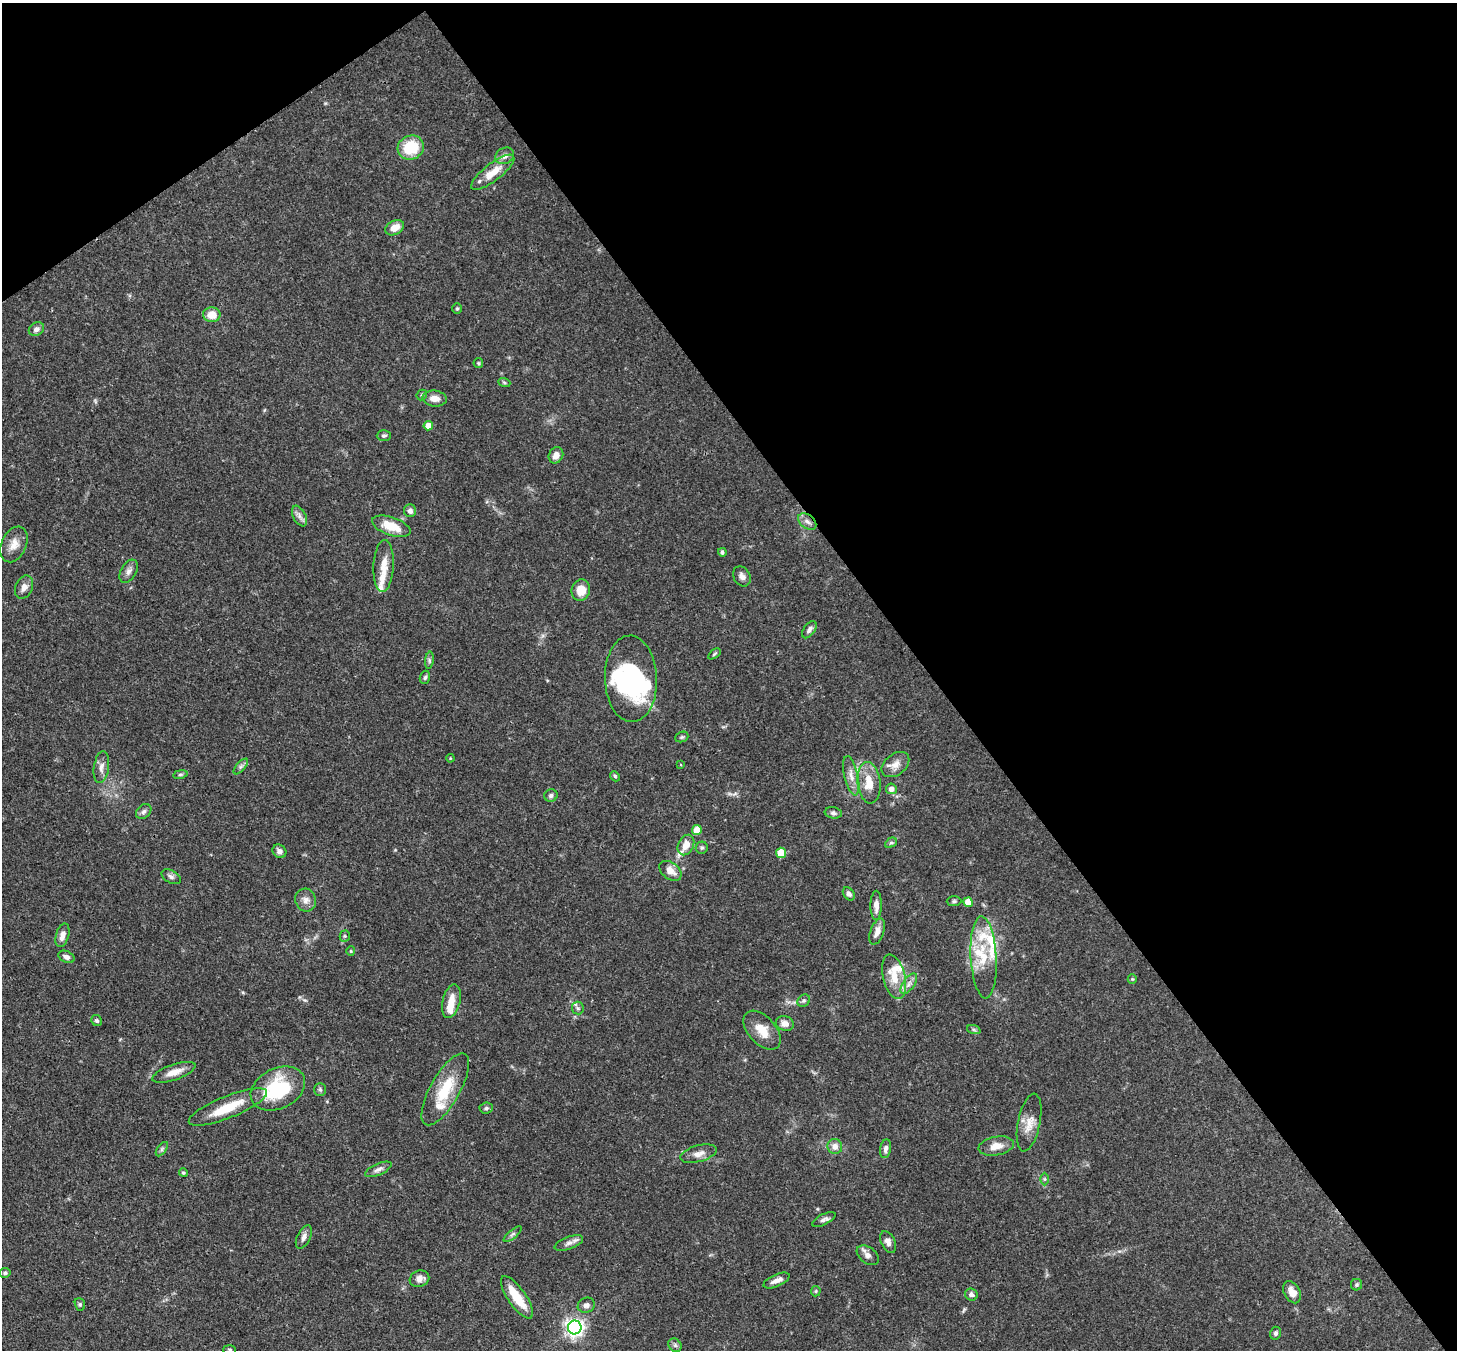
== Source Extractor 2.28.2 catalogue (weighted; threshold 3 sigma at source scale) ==
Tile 3 of 4 x 4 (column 3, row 1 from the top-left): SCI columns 3000-4454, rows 4415-5762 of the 6007 x 5984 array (HDU 1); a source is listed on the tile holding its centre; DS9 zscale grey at full resolution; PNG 1459 x 1352 px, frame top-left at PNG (2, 3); each listed source drawn as its Kron ellipse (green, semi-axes under 4 px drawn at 4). Shown black and unused: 39% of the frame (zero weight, under 3 of 4 exposures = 8% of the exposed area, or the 3 px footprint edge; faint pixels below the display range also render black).
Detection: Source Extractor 2.28.2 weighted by HDU 2 'WHT'; one run over the whole footprint, this tile lists its part. Background 0.117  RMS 0.0042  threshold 0.019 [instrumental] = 3 sigma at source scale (4.5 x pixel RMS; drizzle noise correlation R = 1.50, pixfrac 1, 0.05/0.05 arcsec/px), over >= 5 px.
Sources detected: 124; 3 inside a brighter object's white glare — neither listed nor drawn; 13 inside a brighter listed object's ellipse — not listed separately; the other 108 listed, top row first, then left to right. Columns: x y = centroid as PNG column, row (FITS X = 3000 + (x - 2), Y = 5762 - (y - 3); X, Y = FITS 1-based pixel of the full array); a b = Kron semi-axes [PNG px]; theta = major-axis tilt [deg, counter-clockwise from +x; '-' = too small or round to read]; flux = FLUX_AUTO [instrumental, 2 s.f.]
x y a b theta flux
411 147 13 12 - 16
505 156 10 8 27 2.3
493 172 26 8 38 7.6
395 228 10 7 28 4.6
457 309 5 4 - 0.57
212 315 8 7 - 5.8
36 329 8 6 33 1.8
478 363 5 5 - 0.54
504 382 6 4 -20 0.61
422 395 6 4 48 0.64
435 398 12 8 -6 3.6
428 426 5 4 - 5.2
384 436 7 5 2 0.9
556 455 8 7 - 2.8
410 511 6 6 - 1.6
299 516 11 6 -64 1.9
807 521 10 6 -40 2
391 526 20 9 -19 9.5
14 544 19 12 65 4.6
722 552 4 4 - 0.99
384 566 26 10 87 6
129 571 12 7 58 2.1
742 576 11 8 -62 2
24 587 12 8 66 2.4
581 590 11 9 74 5.9
809 630 10 5 55 1.5
714 654 7 3 36 0.57
429 660 8 4 83 0.92
425 677 7 5 72 0.88
631 679 43 26 -88 49
682 737 7 5 21 0.72
450 758 4 3 - 0.36
680 764 3 3 - 0.72
895 765 15 10 38 3.7
241 766 10 4 48 1.1
101 767 16 7 82 2.7
180 774 7 4 9 0.67
615 776 5 4 - 0.62
851 776 20 7 -77 3.6
869 783 21 11 -84 8.1
891 789 5 5 - 2.6
551 795 6 6 - 1
144 812 8 6 44 1.3
833 813 9 5 -9 1.1
697 830 5 5 - 8.5
891 843 6 4 28 0.7
686 845 11 7 63 4.1
702 848 6 6 - 0.81
279 851 7 6 - 1.9
781 853 5 5 - 10
670 871 12 8 -37 4
171 877 10 6 -29 1.4
849 894 7 5 -55 1.3
306 900 11 10 - 2.8
954 901 7 5 1 0.84
968 902 5 4 - 6.2
876 905 14 5 90 2.8
877 931 13 6 69 2.8
62 935 12 6 74 2.7
345 936 5 5 - 0.62
351 951 5 4 - 0.46
66 957 8 5 -25 1.7
984 957 41 13 -87 14
894 977 23 11 -76 7.8
1132 979 5 4 - 0.47
909 984 12 5 55 2
451 1001 17 9 76 5.2
804 1001 7 5 43 0.92
578 1008 6 6 - 0.96
97 1021 6 5 - 0.75
785 1023 9 7 -12 2.7
762 1030 23 13 -48 7.1
974 1030 7 4 -19 0.7
174 1072 23 7 19 4.9
278 1089 28 20 27 30
320 1089 6 5 - 0.8
445 1089 40 14 60 16
228 1107 42 11 22 13
486 1108 6 5 - 0.78
1029 1123 29 11 78 5.8
835 1146 7 7 - 2.9
996 1146 18 9 11 4.7
162 1149 8 4 54 0.85
886 1149 9 5 80 1.7
698 1154 18 8 15 3.3
378 1169 14 5 24 1.9
183 1173 4 4 - 0.61
1045 1179 6 4 -89 0.65
824 1219 13 5 27 1.5
513 1234 11 4 40 0.92
304 1237 12 6 64 2
888 1242 12 7 -64 2.6
569 1243 15 6 20 2.1
868 1255 12 8 -37 2.3
5 1273 5 5 - 0.84
419 1279 10 8 20 2.8
776 1280 14 6 24 2.5
1357 1285 6 5 - 0.76
816 1291 5 4 - 0.54
1292 1292 12 8 -62 3.7
971 1294 6 6 - 1.3
517 1297 25 9 -55 11
80 1304 6 5 - 0.7
586 1305 9 7 21 1.6
575 1327 7 7 - 190
1275 1333 6 5 - 1.1
675 1345 7 6 - 1
230 1350 6 5 - 0.68
Overlapping masked pixels (flux is a lower limit): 1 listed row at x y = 785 1023
Isophote crosses this tile's border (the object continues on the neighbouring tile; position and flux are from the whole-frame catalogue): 1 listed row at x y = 230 1350